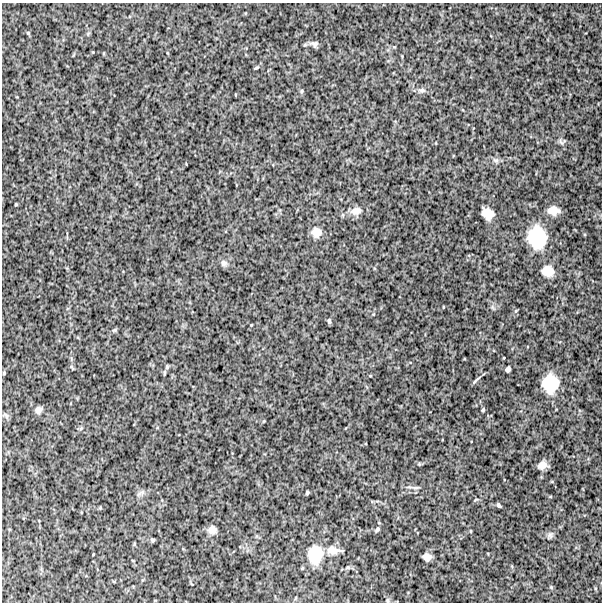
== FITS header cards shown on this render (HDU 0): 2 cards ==
NAXIS1  =                  600
NAXIS2  =                  600

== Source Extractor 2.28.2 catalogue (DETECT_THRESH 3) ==
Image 600 x 600 px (HDU 0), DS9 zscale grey, 1 PNG px = 1 image px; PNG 604 x 604 px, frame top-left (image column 1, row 600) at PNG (2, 3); no overlay
Background 807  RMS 270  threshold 800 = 3 sigma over >= 5 px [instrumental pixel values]
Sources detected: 49; all 49 listed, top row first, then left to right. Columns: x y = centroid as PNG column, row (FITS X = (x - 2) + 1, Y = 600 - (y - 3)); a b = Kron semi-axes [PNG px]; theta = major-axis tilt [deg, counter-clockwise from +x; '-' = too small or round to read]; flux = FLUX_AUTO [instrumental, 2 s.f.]
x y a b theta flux
28 33 5 4 - 22000
314 44 10 8 -4 67000
256 68 7 3 19 22000
422 90 10 6 0 62000
302 91 5 4 - 23000
561 142 10 4 -52 44000
496 160 9 4 -8 46000
16 204 3 2 - 16000
553 210 11 8 -1 160000
356 211 15 10 10 150000
487 214 11 9 -36 220000
316 232 11 10 - 160000
537 237 22 18 -82 870000
224 263 10 7 -46 65000
547 271 13 11 -10 230000
443 307 4 2 - 12000
329 321 6 4 -82 32000
251 325 3 2 - 12000
114 330 7 4 27 27000
72 367 9 3 -67 22000
167 367 6 4 70 27000
508 369 6 4 59 54000
4 373 5 4 - 20000
164 373 6 4 87 27000
476 380 15 3 44 40000
550 383 15 13 89 580000
38 410 8 7 - 74000
483 410 4 3 - 24000
6 415 9 5 -63 39000
81 428 6 4 45 27000
419 464 5 4 - 20000
542 465 9 7 29 120000
416 488 9 4 0 40000
141 492 13 5 26 61000
307 493 4 3 - 26000
476 499 5 3 - 16000
499 505 5 3 - 35000
379 523 5 3 - 13000
377 529 7 5 42 37000
212 530 9 8 - 110000
471 531 4 3 - 14000
550 535 8 6 -90 46000
153 540 5 4 - 32000
134 544 5 3 - 17000
333 550 19 9 -5 160000
315 554 20 17 83 550000
427 557 8 6 -14 100000
348 567 7 5 16 33000
551 587 5 4 - 19000